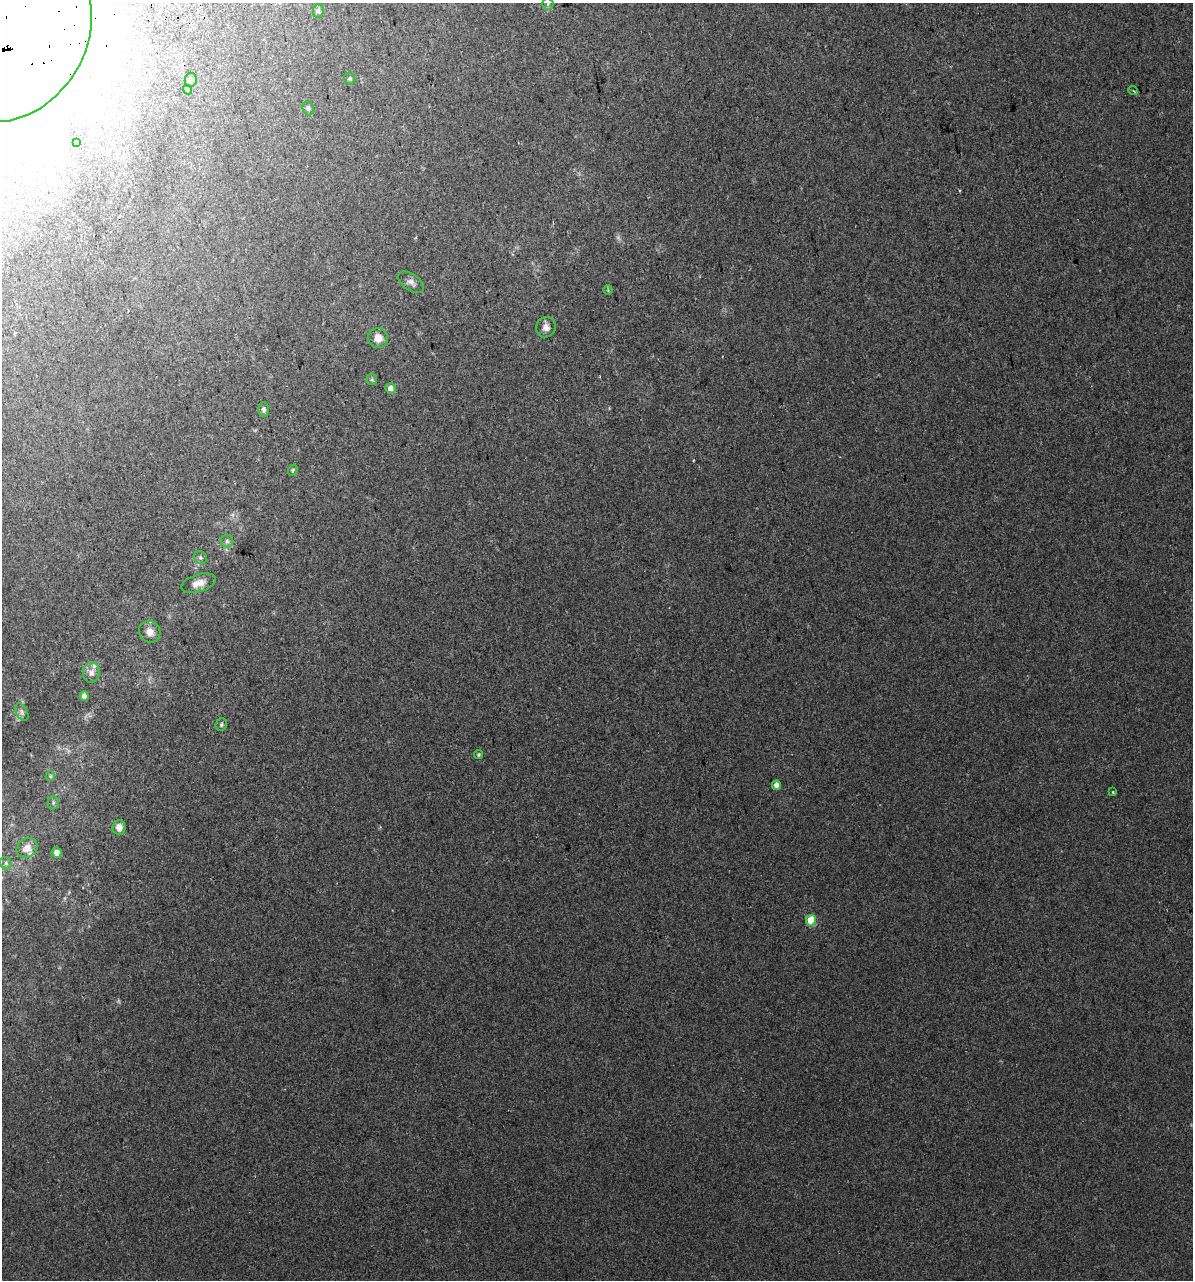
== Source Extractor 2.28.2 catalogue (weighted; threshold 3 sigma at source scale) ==
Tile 11 of 4 x 4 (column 3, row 3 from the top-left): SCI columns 2439-3629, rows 1321-2598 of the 4925 x 5196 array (HDU 1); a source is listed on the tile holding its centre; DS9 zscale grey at full resolution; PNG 1195 x 1282 px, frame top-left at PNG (2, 3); each listed source drawn as its Kron ellipse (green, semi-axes under 4 px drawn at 4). Shown black and unused: <1% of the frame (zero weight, under 2 of 3 exposures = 2% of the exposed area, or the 3 px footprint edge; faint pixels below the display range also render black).
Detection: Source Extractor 2.28.2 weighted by HDU 2 'WHT'; one run over the whole footprint, this tile lists its part. Background 0.00299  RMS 0.0037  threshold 0.0168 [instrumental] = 3 sigma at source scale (4.5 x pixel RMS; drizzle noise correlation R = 1.50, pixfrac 1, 0.0396/0.0396 arcsec/px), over >= 5 px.
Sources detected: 40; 2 too faint to see at this stretch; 1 inside a brighter object's white glare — neither listed nor drawn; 2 inside a brighter listed object's ellipse — not listed separately; the other 35 listed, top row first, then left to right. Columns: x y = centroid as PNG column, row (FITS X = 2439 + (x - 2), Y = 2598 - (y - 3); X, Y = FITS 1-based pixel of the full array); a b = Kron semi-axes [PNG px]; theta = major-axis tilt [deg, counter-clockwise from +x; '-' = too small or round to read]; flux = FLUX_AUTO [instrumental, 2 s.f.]
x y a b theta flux
548 4 6 5 - 0.65
318 11 7 5 80 0.91
12 33 93 74 59 2400
350 79 6 5 - 0.67
191 80 7 6 - 1
188 90 5 4 - 0.61
1133 91 5 3 - 0.41
308 108 7 5 -76 0.8
76 143 3 3 - 0.47
411 282 15 8 -36 1.8
608 290 4 4 - 0.42
546 327 10 9 - 2.2
378 338 10 9 - 3.3
372 379 6 5 - 0.62
390 388 5 5 - 1.9
264 409 7 5 -90 1
293 470 6 4 68 0.6
227 541 6 6 - 1
200 557 7 6 - 0.94
199 583 18 8 17 3.2
150 632 11 10 - 2.8
91 673 10 8 81 2
84 696 4 4 - 1.7
22 712 9 5 -61 1
221 725 6 5 - 0.61
478 755 4 4 - 0.54
50 776 5 4 - 0.5
776 785 5 4 - 2.1
1113 792 4 2 - 0.29
53 803 7 5 89 0.73
119 827 7 6 - 3.3
27 848 11 9 40 3.5
57 853 5 5 - 2.1
6 863 6 5 - 0.75
811 920 5 5 - 11
Overlapping masked pixels (flux is a lower limit): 1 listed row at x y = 12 33
Isophote crosses this tile's border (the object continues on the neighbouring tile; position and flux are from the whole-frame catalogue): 1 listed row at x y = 12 33